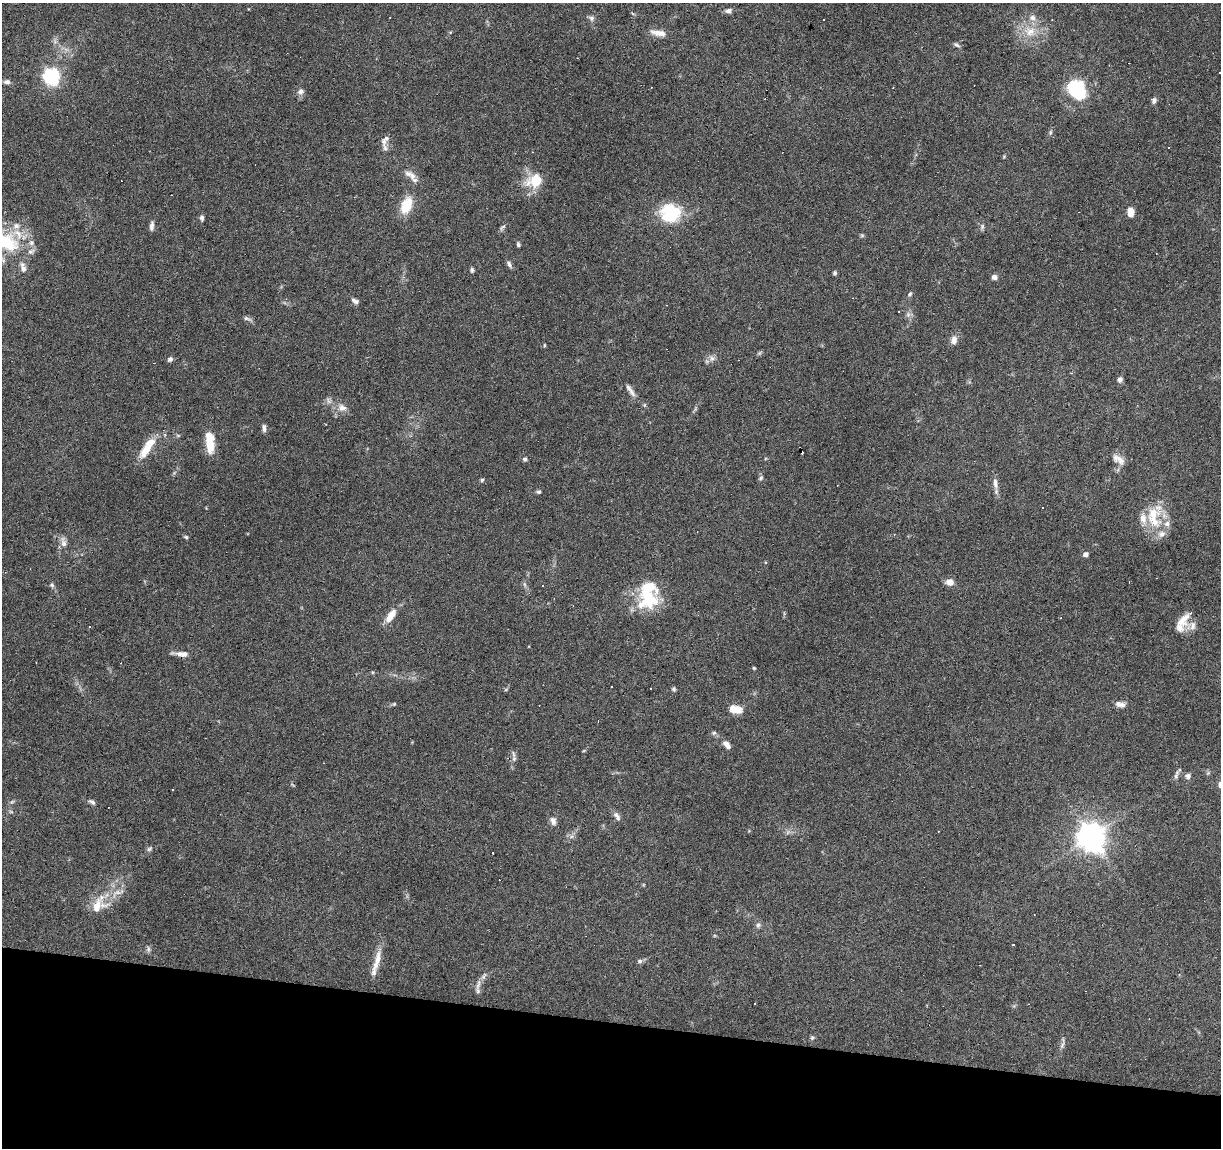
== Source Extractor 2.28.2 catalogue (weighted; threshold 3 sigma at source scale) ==
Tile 15 of 4 x 4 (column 3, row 4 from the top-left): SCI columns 2447-3665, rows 283-1428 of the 4885 x 5090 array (HDU 1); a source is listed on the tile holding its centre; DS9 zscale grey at full resolution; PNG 1223 x 1150 px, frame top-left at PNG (2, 3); no overlay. Shown black and unused: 11% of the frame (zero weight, under 3 of 6 exposures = <1% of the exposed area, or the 3 px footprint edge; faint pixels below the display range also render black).
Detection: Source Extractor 2.28.2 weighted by HDU 2 'WHT'; one run over the whole footprint, this tile lists its part. Background 0.0705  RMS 0.0045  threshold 0.0185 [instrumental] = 3 sigma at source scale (4.09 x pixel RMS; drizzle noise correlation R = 1.36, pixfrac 0.8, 0.0396/0.0396 arcsec/px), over >= 5 px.
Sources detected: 157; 1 too faint to see at this stretch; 2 inside a brighter object's white glare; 35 cosmic-ray / hot-pixel residue — not listed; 18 inside a brighter listed object's ellipse — not listed separately; the other 101 listed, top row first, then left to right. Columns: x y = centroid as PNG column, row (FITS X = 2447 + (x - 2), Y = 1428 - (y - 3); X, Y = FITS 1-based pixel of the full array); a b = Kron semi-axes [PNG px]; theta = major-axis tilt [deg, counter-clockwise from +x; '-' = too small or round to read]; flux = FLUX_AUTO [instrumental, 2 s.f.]
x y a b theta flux
728 11 8 6 10 1.6
591 18 8 8 - 1.5
1052 20 3 2 - 0.25
1030 31 20 15 -14 9.5
658 33 22 8 -10 3.9
55 41 8 4 -54 1.1
956 45 10 5 -28 0.95
52 76 7 7 - 120
7 82 9 6 -6 1.6
300 91 8 8 - 1.8
1078 94 21 18 1 20
1154 100 7 6 - 1.4
1050 132 7 5 71 0.78
384 141 13 8 85 2.7
1004 157 5 4 - 0.47
412 176 15 9 -62 3.3
535 181 20 15 26 12
406 205 18 11 69 12
1131 212 9 6 -83 4.4
670 213 23 20 4 23
202 218 7 5 -85 1.3
152 226 12 5 85 1.7
502 227 11 5 52 0.99
982 227 9 5 80 1
862 235 6 5 - 0.61
6 243 31 20 -26 25
518 244 6 4 -75 0.75
509 264 9 5 -67 1.3
23 269 11 9 -74 2.2
472 270 6 4 -81 0.84
835 273 5 4 - 0.71
994 277 6 6 - 1.6
910 294 7 5 54 0.81
355 301 9 6 -33 1.5
898 311 3 3 - 0.74
908 314 8 6 -90 1.4
247 318 13 5 -22 1.2
954 340 11 8 83 2.8
544 345 5 3 - 0.42
712 358 10 9 - 2.1
170 359 5 5 - 1.4
1120 379 6 5 - 1.8
631 391 16 6 -61 2.3
328 401 11 6 -55 1.6
644 405 6 4 89 0.56
342 408 13 10 -16 3.4
695 409 7 4 54 0.75
264 428 10 4 -89 1.3
178 435 6 4 -1 0.59
210 444 17 9 -84 8.9
147 448 30 10 54 8.6
525 459 6 5 - 0.89
1120 460 17 10 -57 3.3
761 478 8 5 45 0.8
482 480 5 4 - 0.68
995 484 17 7 -81 2.6
539 492 6 5 - 0.81
1154 517 35 22 -84 16
894 534 4 3 - 0.28
186 537 6 4 -17 0.64
63 542 15 7 -80 2.5
1086 554 5 5 - 1.9
949 582 9 7 -2 3.2
524 584 8 4 -71 0.89
52 585 6 6 - 0.83
647 596 33 25 -72 23
392 614 15 8 65 3.8
1183 620 20 11 53 5.2
90 626 3 2 - 0.41
181 654 19 5 -5 3.1
754 668 5 4 - 0.44
372 672 5 3 - 0.44
611 687 3 3 - 0.99
506 689 6 4 20 0.49
674 689 6 6 - 0.76
394 704 6 4 21 0.59
1118 704 11 7 -38 1.9
736 709 13 8 -8 7
714 733 6 5 - 0.98
727 744 10 6 -50 2.9
513 754 13 5 -75 1.3
1176 776 9 6 83 1.3
1188 776 8 8 - 1.7
173 790 3 3 - 0.65
92 802 10 5 -36 1.2
11 812 6 4 -19 0.61
617 816 14 7 -59 1.9
553 821 11 7 -71 2.2
571 836 8 5 30 1.3
1091 836 10 9 - 570
149 849 9 6 39 0.98
493 853 3 2 - 1.4
99 904 31 18 48 12
758 925 8 6 64 1.2
148 949 9 5 -88 1
377 960 34 8 75 5.6
640 961 7 6 - 1
478 985 17 5 80 2.4
755 1004 3 3 - 0.67
812 1038 7 5 68 0.76
1062 1045 14 5 66 1.5
Isophote crosses this tile's border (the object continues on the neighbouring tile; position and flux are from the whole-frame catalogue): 1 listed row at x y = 6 243